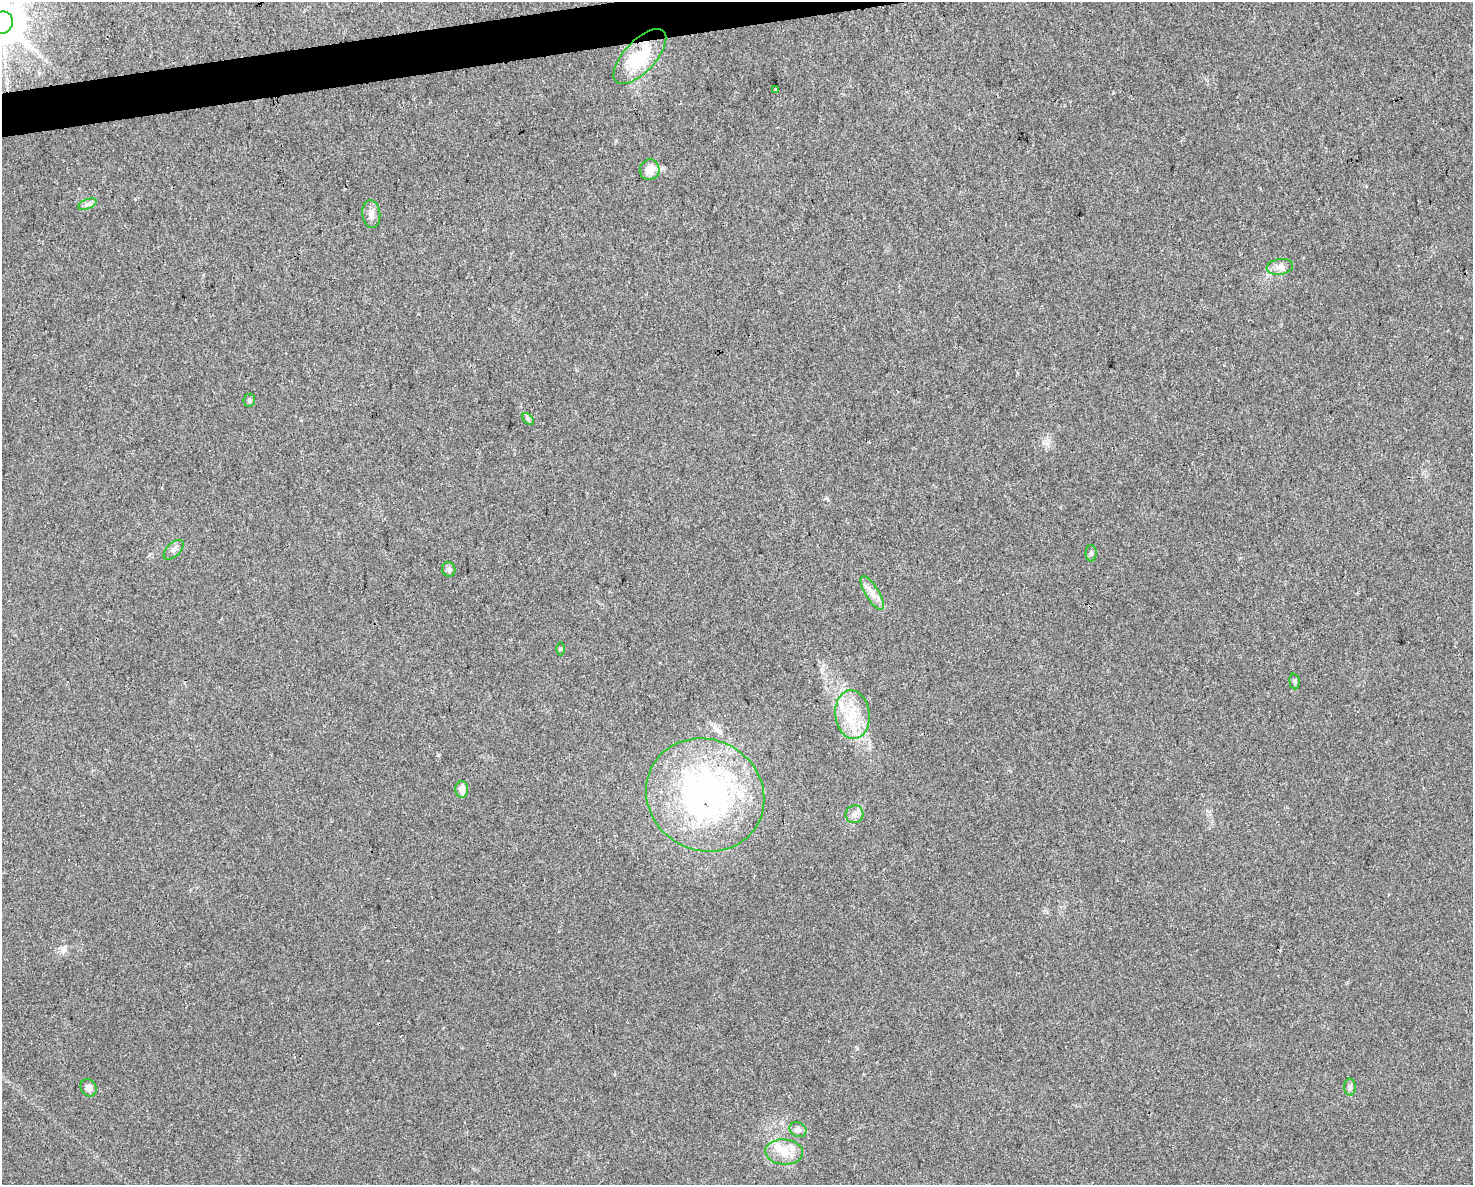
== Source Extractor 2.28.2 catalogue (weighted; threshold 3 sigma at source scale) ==
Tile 8 of 3 x 4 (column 2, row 3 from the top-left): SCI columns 1490-2960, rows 1183-2365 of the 4494 x 4730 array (HDU 1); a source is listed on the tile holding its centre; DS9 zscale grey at full resolution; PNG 1475 x 1187 px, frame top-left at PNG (2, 2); each listed source drawn as its Kron ellipse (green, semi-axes under 4 px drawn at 4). Shown black and unused: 2% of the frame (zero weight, under 3 of 4 exposures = <1% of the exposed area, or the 3 px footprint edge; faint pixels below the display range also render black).
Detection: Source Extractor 2.28.2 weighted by HDU 2 'WHT'; one run over the whole footprint, this tile lists its part. Background 0.0315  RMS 0.004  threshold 0.018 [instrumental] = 3 sigma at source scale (4.5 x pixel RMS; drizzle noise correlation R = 1.50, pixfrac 1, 0.0396/0.0396 arcsec/px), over >= 5 px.
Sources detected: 25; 2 inside a brighter listed object's ellipse — not listed separately; the other 23 listed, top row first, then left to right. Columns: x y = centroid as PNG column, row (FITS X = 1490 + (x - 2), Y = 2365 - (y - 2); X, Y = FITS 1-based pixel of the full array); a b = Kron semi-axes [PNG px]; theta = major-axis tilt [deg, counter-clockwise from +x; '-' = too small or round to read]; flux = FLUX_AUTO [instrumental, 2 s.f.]
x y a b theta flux
2 23 11 10 - 1700
640 57 35 15 47 19
776 89 3 2 - 0.52
650 170 10 9 - 4.9
87 204 9 4 21 1.3
371 214 14 9 -83 2.3
1280 267 13 8 8 2.5
249 400 6 6 - 1
528 419 7 4 -46 0.76
174 550 12 6 44 1.6
1091 553 8 5 -89 0.96
449 569 7 6 - 1.2
872 593 19 6 -59 3.4
560 649 6 4 -90 0.53
1294 681 8 5 -85 0.77
852 715 24 17 -83 12
462 789 8 6 88 3.1
705 795 60 55 -29 110
854 814 9 9 - 2
1350 1087 8 6 -89 1
88 1088 9 7 -58 1.9
798 1130 9 7 -29 1.5
784 1152 19 12 -4 6.7
Overlapping masked pixels (flux is a lower limit): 1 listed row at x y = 640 57
Isophote crosses this tile's border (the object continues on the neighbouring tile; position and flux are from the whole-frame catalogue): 1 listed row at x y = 2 23
Unlisted compact peaks at least as high as the median listed source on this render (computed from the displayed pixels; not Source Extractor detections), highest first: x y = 438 755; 826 498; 63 951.